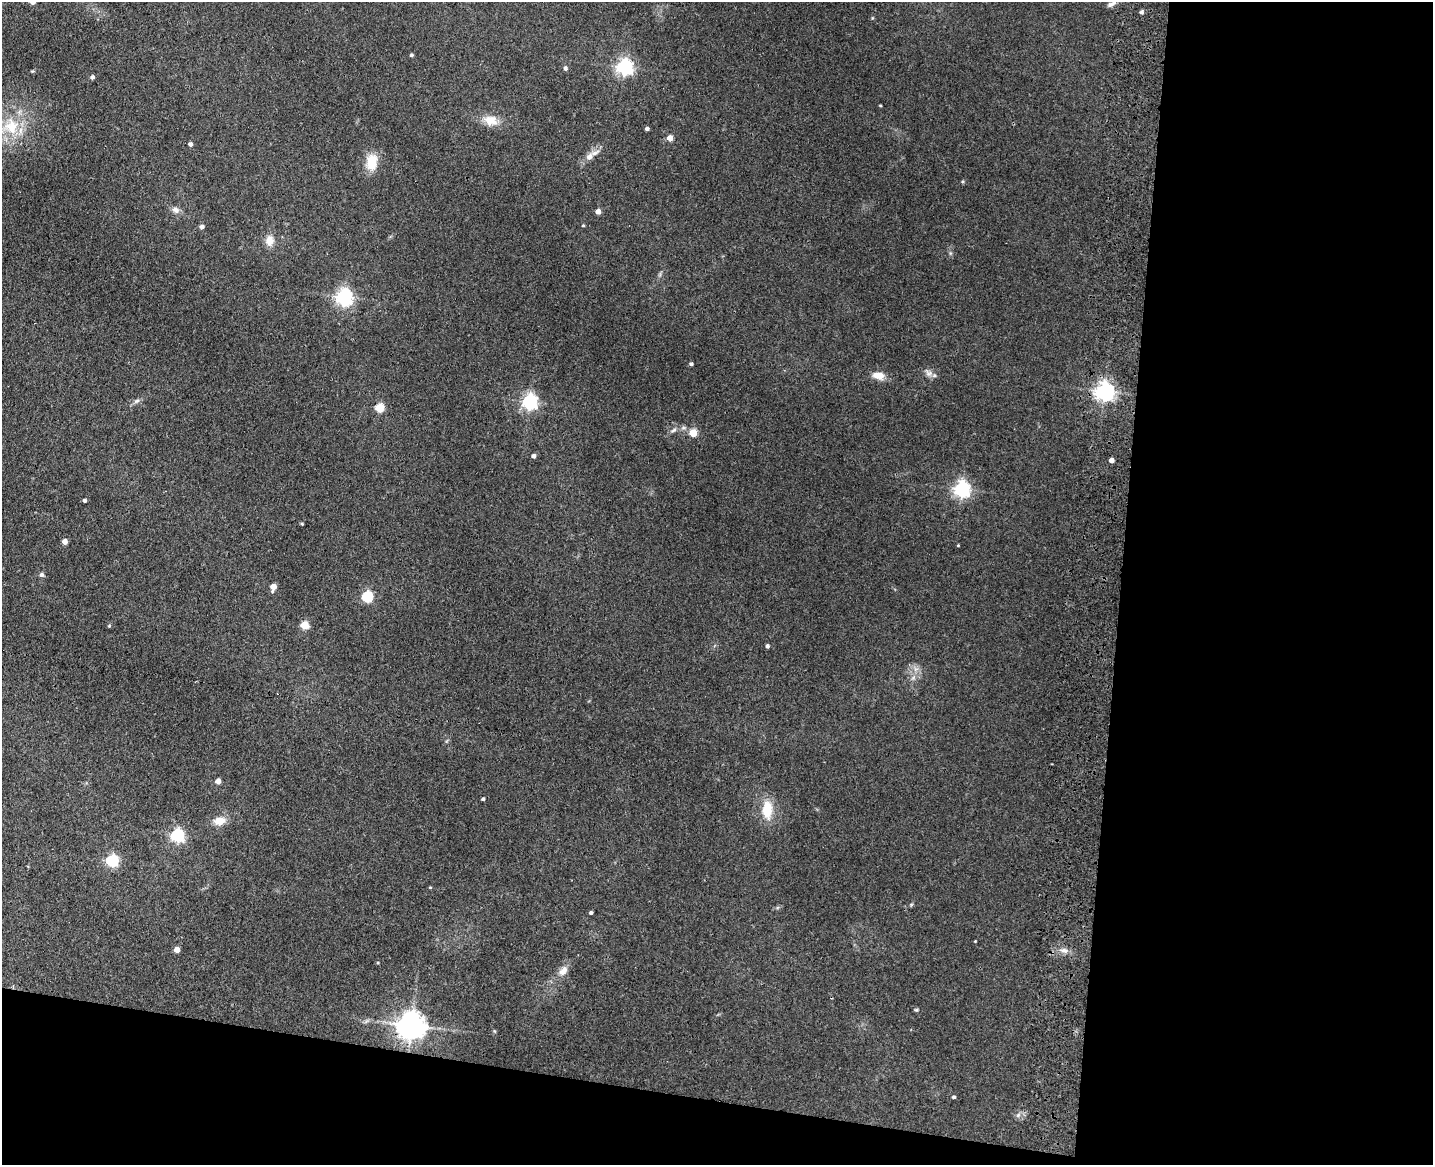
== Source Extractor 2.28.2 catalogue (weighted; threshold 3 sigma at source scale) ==
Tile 12 of 3 x 4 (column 3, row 4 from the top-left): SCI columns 3194-4624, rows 18-1180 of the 4844 x 4686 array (HDU 1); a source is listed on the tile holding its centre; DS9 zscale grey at full resolution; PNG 1435 x 1167 px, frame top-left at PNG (2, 2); no overlay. Shown black and unused: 28% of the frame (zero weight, under 3 of 4 exposures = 6% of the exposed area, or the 3 px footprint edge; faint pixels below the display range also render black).
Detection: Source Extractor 2.28.2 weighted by HDU 2 'WHT'; one run over the whole footprint, this tile lists its part. Background 0.0939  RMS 0.0065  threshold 0.0295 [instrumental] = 3 sigma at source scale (4.5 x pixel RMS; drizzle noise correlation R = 1.50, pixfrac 1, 0.05/0.05 arcsec/px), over >= 5 px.
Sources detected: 63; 1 inside a brighter listed object's ellipse — not listed separately; the other 62 listed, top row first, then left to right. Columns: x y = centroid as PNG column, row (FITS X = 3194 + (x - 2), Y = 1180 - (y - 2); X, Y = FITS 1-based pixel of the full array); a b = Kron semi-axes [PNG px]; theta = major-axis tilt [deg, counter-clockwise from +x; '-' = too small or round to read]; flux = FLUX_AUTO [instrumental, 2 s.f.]
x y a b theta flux
33 2 4 4 - 6.7
1110 5 9 7 25 2.5
1141 12 5 5 - 1.5
411 55 4 3 - 1.3
625 67 6 6 - 210
565 68 5 4 - 2
92 77 5 4 - 1.6
880 105 3 2 - 0.58
490 120 19 12 -15 9.1
11 127 25 24 - 29
647 129 4 4 - 1.8
670 138 4 4 - 8.6
190 144 4 4 - 2
589 157 9 8 - 3.7
372 162 14 10 82 17
963 181 4 4 - 0.84
176 210 11 8 -26 3.3
598 212 4 4 - 4.8
583 225 4 3 - 0.66
202 227 5 5 - 2.2
269 241 13 10 89 5.8
344 297 6 6 - 240
691 364 4 3 - 1.4
929 373 11 9 -37 3.3
878 375 15 9 -7 6.8
1105 391 6 6 - 340
137 401 8 6 22 1.8
530 402 6 6 - 180
380 408 5 5 - 26
673 430 10 5 25 2
693 433 5 5 - 18
534 456 4 4 - 2.3
1111 460 4 4 - 4
962 489 6 6 - 230
84 501 3 3 - 1.8
302 524 3 3 - 0.69
65 542 4 4 - 4.9
958 545 3 3 - 0.53
41 575 6 6 - 1.5
273 587 6 4 79 8.2
367 597 5 5 - 55
305 625 5 5 - 23
109 626 4 4 - 0.75
767 646 4 3 - 1.5
913 678 7 5 45 1.7
218 781 4 4 - 6
483 799 3 3 - 1.1
767 810 14 9 90 18
220 821 13 8 11 8.8
177 836 6 6 - 120
112 861 6 5 - 81
430 887 4 3 - 0.54
591 913 4 3 - 1.3
975 941 2 2 - 0.44
177 950 4 4 - 7.1
1064 950 10 7 -18 3.2
378 963 4 3 - 0.55
563 971 14 9 47 5
916 1010 5 4 - 0.87
411 1026 8 8 - 880
954 1097 4 3 - 1.1
1018 1115 8 4 46 1.6
Overlapping masked pixels (flux is a lower limit): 1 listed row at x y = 411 1026
Isophote crosses this tile's border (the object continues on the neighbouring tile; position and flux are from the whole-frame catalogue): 3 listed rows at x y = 33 2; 1110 5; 11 127